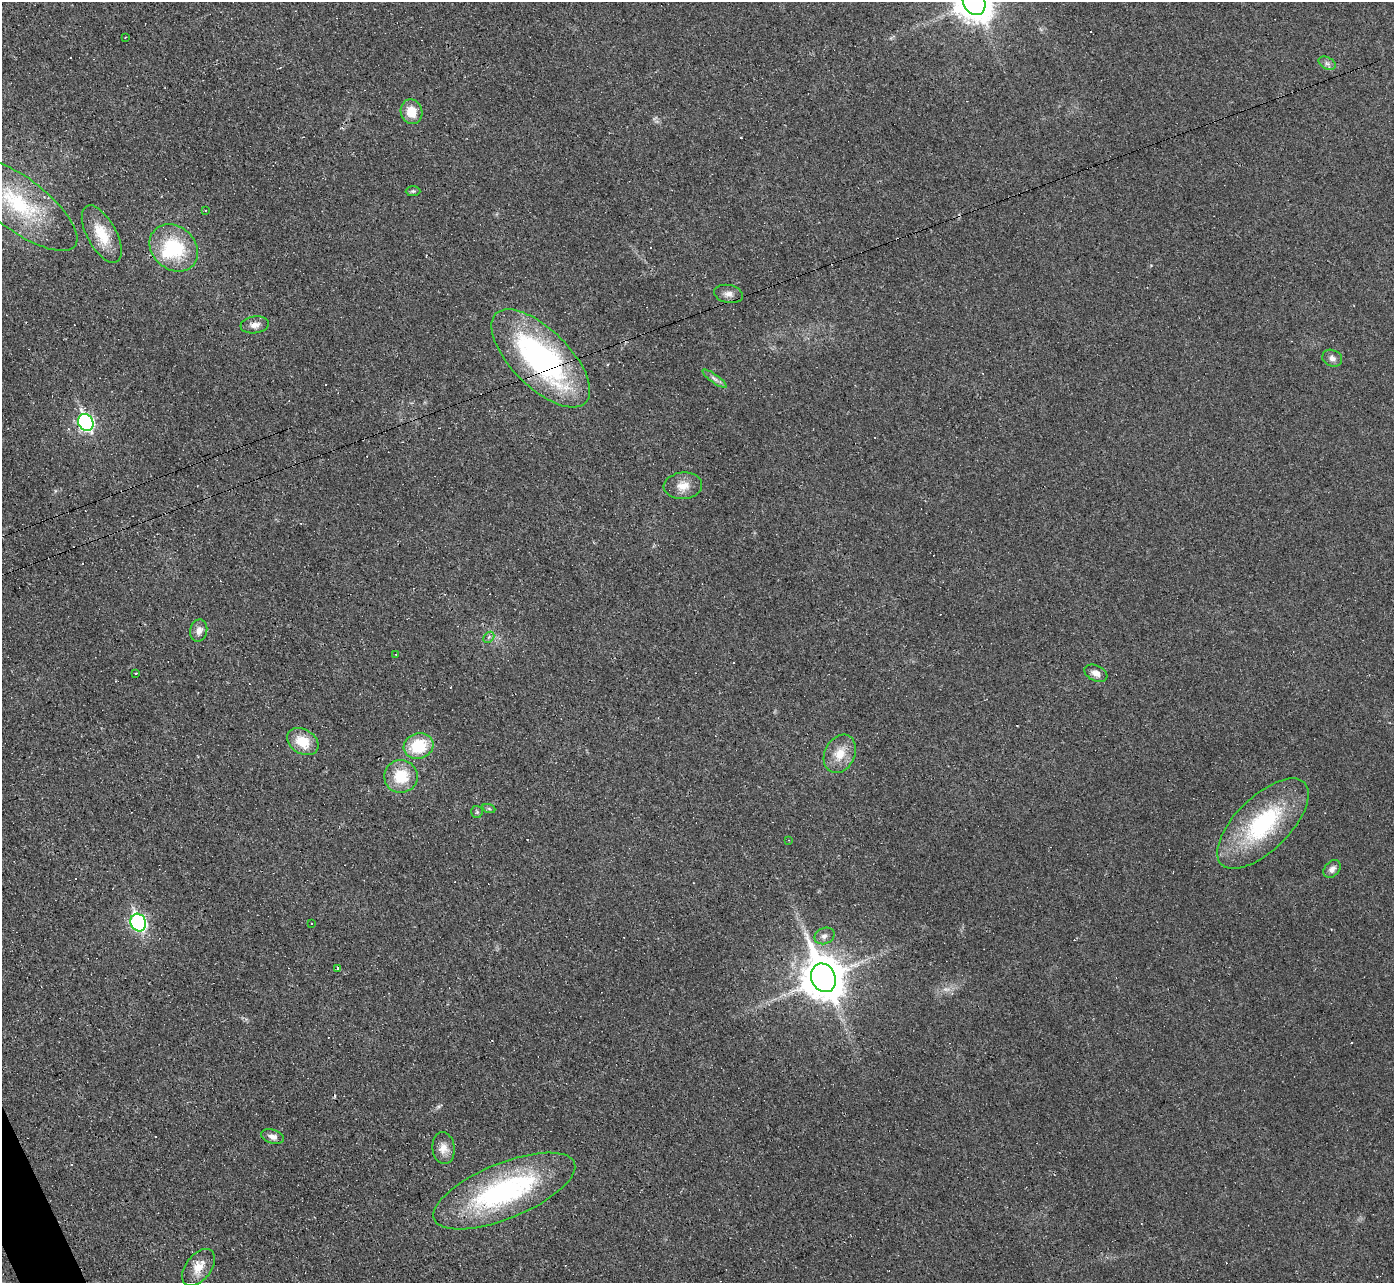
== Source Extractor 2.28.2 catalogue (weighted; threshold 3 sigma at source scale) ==
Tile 7 of 4 x 4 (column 3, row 2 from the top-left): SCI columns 2783-4174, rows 2712-3992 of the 5565 x 5552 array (HDU 1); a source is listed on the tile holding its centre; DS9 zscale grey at full resolution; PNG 1396 x 1285 px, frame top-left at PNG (2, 2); each listed source drawn as its Kron ellipse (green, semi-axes under 4 px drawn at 4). Shown black and unused: <1% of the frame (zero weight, under 3 of 4 exposures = <1% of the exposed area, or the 3 px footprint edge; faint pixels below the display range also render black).
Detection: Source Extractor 2.28.2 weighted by HDU 2 'WHT'; one run over the whole footprint, this tile lists its part. Background 0.0568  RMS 0.005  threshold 0.0223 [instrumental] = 3 sigma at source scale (4.5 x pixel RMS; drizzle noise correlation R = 1.50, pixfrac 1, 0.05/0.05 arcsec/px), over >= 5 px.
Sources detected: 65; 1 inside a brighter object's white glare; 23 cosmic-ray / hot-pixel residue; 1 long thin detection or spike segment (spike, bleed or trail) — neither listed nor drawn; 1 inside a brighter listed object's ellipse — not listed separately; the other 39 listed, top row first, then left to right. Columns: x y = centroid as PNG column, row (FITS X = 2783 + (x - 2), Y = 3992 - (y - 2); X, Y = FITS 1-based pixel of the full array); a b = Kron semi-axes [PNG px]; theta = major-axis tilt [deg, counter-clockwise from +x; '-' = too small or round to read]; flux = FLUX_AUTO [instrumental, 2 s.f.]
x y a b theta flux
974 2 14 11 -65 1100
125 37 3 2 - 0.61
1327 63 9 6 -29 1.8
411 112 12 10 -70 9.1
413 191 7 5 0 0.96
18 203 71 26 -37 50
205 210 3 3 - 0.5
102 234 32 14 -61 13
174 248 26 21 -42 31
729 294 14 9 -11 3.3
255 325 14 8 8 3.1
541 358 63 29 -45 110
1332 358 10 8 -25 2.3
714 379 14 4 -35 2
86 422 9 7 -63 120
683 486 19 13 6 6.7
199 630 11 8 77 3.2
489 637 6 4 46 1
396 654 2 2 - 0.34
1096 673 12 7 -24 3.2
136 674 3 2 - 0.7
303 742 17 12 -32 12
418 746 15 12 18 20
840 754 20 15 64 9.4
401 776 16 16 - 15
489 809 7 4 -19 0.79
477 812 6 5 - 0.86
1263 824 58 27 45 57
789 840 3 2 - 0.48
1332 869 10 7 48 2.6
138 922 9 7 -62 100
312 923 3 2 - 0.64
824 936 10 8 24 2.4
338 968 3 3 - 1.2
823 978 15 12 -66 1700
272 1136 11 7 -15 2.7
443 1148 16 11 -83 5
504 1191 76 27 22 95
199 1267 21 12 52 7.5
Overlapping masked pixels (flux is a lower limit): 2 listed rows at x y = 18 203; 541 358
Isophote crosses this tile's border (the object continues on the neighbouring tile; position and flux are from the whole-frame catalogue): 1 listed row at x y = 974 2